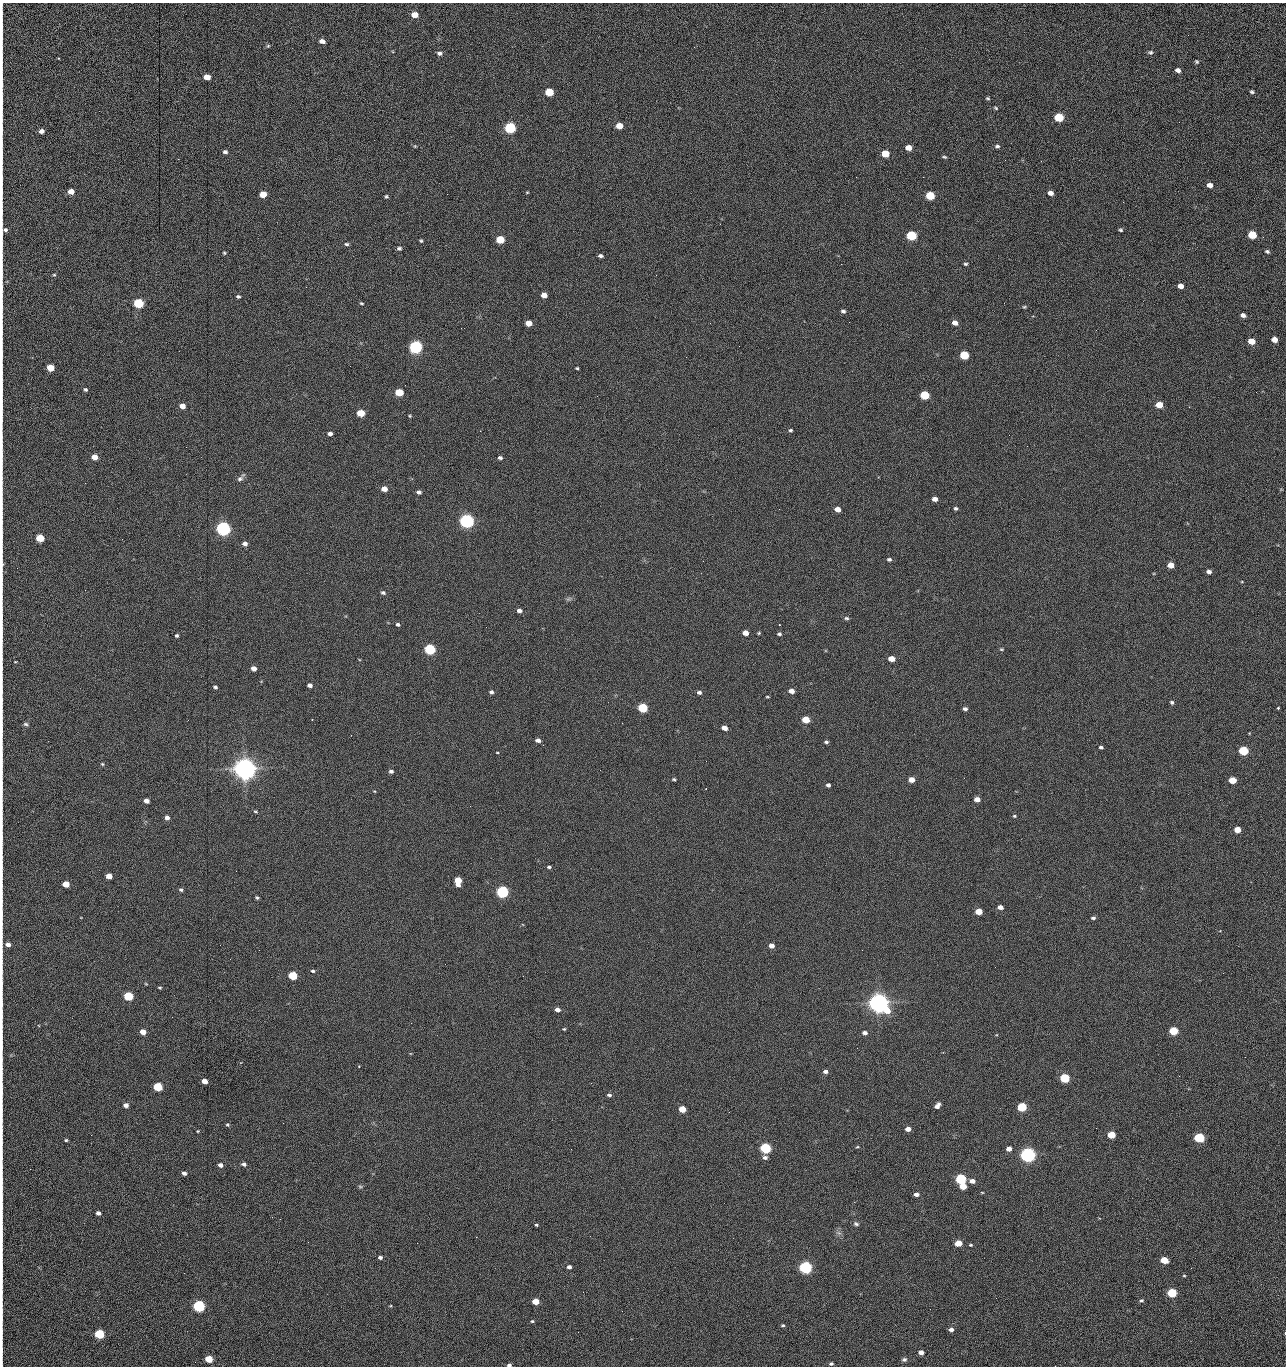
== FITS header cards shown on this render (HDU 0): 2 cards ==
NAXIS1  =                 1284 /fastest changing axis
NAXIS2  =                 1364 /next to fastest changing axis

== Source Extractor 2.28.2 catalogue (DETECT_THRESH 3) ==
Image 1284 x 1364 px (HDU 0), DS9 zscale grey, 1 PNG px = 1 image px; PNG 1288 x 1368 px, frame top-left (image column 1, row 1364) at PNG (2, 3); no overlay
Background 148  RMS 15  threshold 44.7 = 3 sigma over >= 5 px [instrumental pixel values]
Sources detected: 275; all 275 listed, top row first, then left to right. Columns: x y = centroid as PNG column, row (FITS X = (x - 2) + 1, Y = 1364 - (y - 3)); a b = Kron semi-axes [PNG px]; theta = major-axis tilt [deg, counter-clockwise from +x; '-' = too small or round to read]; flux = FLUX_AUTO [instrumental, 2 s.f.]
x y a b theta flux
414 15 6 5 - 1.3e+04
2 32 14 2 90 2.6e+03
1188 35 2 2 - 8.6e+02
322 41 6 4 -15 5.3e+03
268 46 5 4 - 1.3e+03
1150 52 7 5 4 2.0e+03
439 53 6 5 - 3.0e+03
58 58 3 2 - 9.2e+02
1197 62 5 4 - 1.5e+03
1178 70 5 4 - 4.3e+03
2 71 10 2 90 1.7e+03
207 77 5 4 - 1.4e+04
2 84 12 2 90 2.1e+03
549 92 6 5 - 4.2e+04
1252 92 4 3 - 1.8e+03
2 96 14 2 90 2.7e+03
988 98 4 3 - 1.2e+03
996 108 5 3 - 1.2e+03
2 114 9 2 90 1.7e+03
1059 117 6 5 - 6.1e+04
1179 122 3 2 - 7.4e+02
619 126 5 4 - 1.5e+04
510 128 6 5 - 1.6e+05
41 131 5 4 - 4.9e+03
415 146 4 3 - 8.8e+02
997 146 6 5 - 2.1e+03
908 148 5 4 - 1.2e+04
225 152 5 4 - 2.5e+03
2 154 23 2 90 4.2e+03
885 154 6 5 - 2.8e+04
944 157 6 3 -16 1.4e+03
1005 160 2 2 - 8.5e+02
1041 161 2 2 - 1.5e+03
856 177 2 2 - 1.6e+03
923 177 2 2 - 2.0e+04
1210 185 5 5 - 6.4e+03
2 191 7 2 90 1.1e+03
71 191 5 4 - 1.0e+04
527 192 4 4 - 8.2e+02
1050 193 5 4 - 5.7e+03
263 194 5 5 - 2.0e+04
386 196 4 4 - 1.4e+03
930 196 6 5 - 5.2e+04
1123 202 2 2 - 6.3e+02
2 212 8 2 90 1.1e+03
5 230 9 6 40 3.4e+03
1121 230 4 3 - 1.5e+03
911 235 6 5 - 1.0e+05
1252 235 6 5 - 4.3e+04
500 240 5 5 - 4.0e+04
421 241 4 3 - 1.3e+03
2 242 12 2 90 1.8e+03
346 244 6 4 -4 1.7e+03
399 248 5 4 - 2.1e+03
1267 251 5 4 - 2.0e+03
224 253 4 3 - 1.2e+03
2 256 8 2 90 1.4e+03
600 256 5 3 - 2.6e+03
841 264 2 2 - 1.9e+04
965 264 5 4 - 1.5e+03
54 275 4 4 - 1.1e+03
656 275 3 2 - 1.2e+03
1181 286 5 4 - 7.4e+03
306 287 2 2 - 4.7e+02
2 290 22 2 90 4.3e+03
544 295 5 4 - 9.5e+03
238 296 4 3 - 1.8e+03
138 303 5 5 - 1.0e+05
361 303 5 4 - 1.2e+03
2 307 13 2 90 2.2e+03
1024 307 5 4 - 1.2e+03
843 311 6 4 -9 2.4e+03
1243 315 5 4 - 4.1e+03
849 322 2 2 - 7.8e+02
529 323 5 4 - 1.5e+04
710 323 2 2 - 2.4e+03
955 323 5 4 - 7.8e+03
1274 340 5 4 - 1.0e+04
1251 341 5 5 - 1.6e+04
416 347 6 5 - 3.0e+05
2 354 16 2 90 2.4e+03
964 355 5 5 - 5.8e+04
350 366 2 2 - 1.6e+03
50 368 5 5 - 2.5e+04
577 368 3 3 - 1.2e+03
85 390 4 3 - 1.7e+03
399 392 5 5 - 3.7e+04
1256 392 2 2 - 9.1e+02
924 395 6 5 - 6.0e+04
1159 405 5 5 - 1.8e+04
182 406 5 4 - 8.6e+03
2 408 12 2 90 2.1e+03
361 413 5 5 - 2.9e+04
410 416 4 4 - 9.8e+02
790 430 4 4 - 1.5e+03
330 434 5 4 - 3.6e+03
1009 435 2 2 - 8.9e+02
186 447 2 2 - 2.0e+03
2 454 16 2 90 2.9e+03
94 457 5 4 - 1.2e+04
500 458 4 4 - 2.3e+03
240 479 9 7 24 3.3e+03
85 483 2 2 - 6.8e+02
384 489 5 4 - 9.9e+03
419 492 5 4 - 2.6e+03
935 499 5 4 - 5.8e+03
956 508 4 4 - 1.8e+03
837 509 5 4 - 8.7e+03
467 521 6 5 - 5.0e+05
223 529 6 5 - 5.4e+05
2 532 9 2 90 1.5e+03
40 538 5 5 - 4.1e+04
245 544 5 4 - 4.1e+03
889 559 5 4 - 2.0e+03
2 564 11 3 -86 2.1e+03
1171 565 5 4 - 1.3e+04
1209 572 5 4 - 3.9e+03
1242 582 4 3 - 8.0e+02
383 593 5 4 - 2.1e+03
568 599 6 5 - 1.8e+03
519 610 5 4 - 4.1e+03
846 618 6 4 -4 1.7e+03
398 624 5 4 - 2.0e+03
779 625 2 2 - 6.1e+02
2 630 17 2 90 2.7e+03
745 633 5 4 - 1.0e+04
759 633 4 3 - 1.0e+03
779 634 4 4 - 1.8e+03
177 636 4 3 - 1.7e+03
430 649 6 5 - 1.6e+05
1001 649 5 4 - 1.2e+03
891 659 5 4 - 1.4e+04
15 662 3 2 - 6.6e+02
253 668 5 4 - 7.3e+03
310 685 4 4 - 4.1e+03
215 687 4 3 - 1.9e+03
791 691 5 4 - 6.3e+03
491 692 4 4 - 2.4e+03
699 692 5 4 - 2.5e+03
767 697 4 2 - 8.9e+02
1172 702 5 5 - 1.8e+03
642 708 5 5 - 7.6e+04
1278 708 3 3 - 1.5e+03
965 709 5 4 - 2.8e+03
312 720 3 2 - 5.8e+02
806 720 5 4 - 2.7e+04
26 724 6 5 - 1.9e+03
2 726 8 2 90 1.3e+03
724 728 5 4 - 7.6e+03
538 740 5 4 - 4.3e+03
826 742 5 4 - 1.8e+03
543 745 2 2 - 2.5e+03
1101 747 4 3 - 1.9e+03
1243 751 5 5 - 7.7e+04
497 752 3 2 - 7.5e+02
706 761 2 2 - 1.6e+03
2 763 16 2 90 2.8e+03
102 764 5 4 - 1.1e+03
245 769 7 7 - 1.6e+06
391 771 5 4 - 2.5e+03
674 779 4 3 - 1.3e+03
911 780 5 4 - 1.0e+04
1232 780 5 4 - 2.5e+04
828 785 4 4 - 2.8e+03
374 791 4 3 - 8.3e+02
977 799 5 4 - 8.3e+03
146 801 5 4 - 6.8e+03
255 811 5 4 - 1.2e+03
1014 816 5 4 - 1.3e+03
167 818 5 4 - 4.1e+03
1237 830 5 4 - 1.5e+04
2 838 9 2 90 1.6e+03
549 867 4 3 - 1.7e+03
109 876 5 4 - 1.3e+04
458 881 6 5 - 2.8e+04
66 884 5 4 - 1.6e+04
181 890 5 4 - 1.9e+03
502 892 6 5 - 2.4e+05
257 898 4 4 - 1.5e+03
1000 907 5 4 - 5.9e+03
979 911 5 4 - 1.9e+04
2 913 10 2 90 1.6e+03
1093 918 5 4 - 2.0e+03
8 944 6 5 - 4.5e+03
771 946 5 4 - 6.1e+03
313 971 5 4 - 1.8e+03
293 976 5 5 - 6.2e+04
523 976 3 2 - 1.4e+03
146 984 5 3 - 8.0e+02
160 988 5 3 - 1.2e+03
128 996 5 5 - 7.6e+04
878 1003 7 6 - 1.3e+06
557 1010 5 5 - 4.5e+03
2 1015 16 2 90 2.9e+03
411 1023 2 2 - 3.7e+03
564 1029 4 3 - 1.1e+03
1173 1031 5 5 - 4.9e+04
143 1032 5 4 - 1.1e+04
865 1033 5 4 - 3.8e+03
857 1048 2 2 - 9.2e+02
1245 1057 2 2 - 1.2e+03
359 1066 3 2 - 7.5e+02
825 1071 5 4 - 3.4e+03
1179 1076 2 2 - 1.8e+03
1065 1078 5 5 - 8.9e+04
204 1081 5 4 - 9.4e+03
2 1087 12 2 90 2.2e+03
158 1087 5 5 - 6.5e+04
609 1095 5 4 - 2.1e+03
126 1105 5 4 - 5.3e+03
937 1106 6 4 50 4.7e+03
1022 1107 5 5 - 7.4e+04
682 1109 5 4 - 2.1e+04
729 1112 2 2 - 7.1e+02
227 1125 5 5 - 1.4e+03
908 1129 5 4 - 7.1e+03
198 1131 4 3 - 8.8e+02
91 1135 2 2 - 1.6e+03
1111 1135 5 4 - 3.2e+04
1199 1138 5 5 - 1.0e+05
66 1140 4 3 - 1.3e+03
857 1147 4 3 - 9.1e+02
765 1148 5 5 - 1.5e+05
571 1149 2 2 - 6.9e+02
1009 1149 5 4 - 7.7e+03
1028 1155 6 5 - 6.3e+05
765 1157 6 5 - 3.4e+03
244 1164 6 5 - 2.7e+03
220 1165 4 4 - 4.5e+03
30 1169 2 2 - 1.9e+03
184 1173 4 4 - 3.5e+03
961 1179 5 5 - 1.5e+05
972 1181 5 4 - 6.5e+03
963 1186 5 4 - 1.7e+04
360 1187 6 5 - 1.5e+03
982 1192 4 3 - 7.7e+02
916 1194 5 4 - 4.5e+03
2 1197 18 2 90 3.6e+03
98 1213 4 4 - 4.0e+03
280 1219 3 2 - 1.6e+03
856 1224 7 5 -20 2.1e+03
536 1225 4 3 - 1.2e+03
839 1233 7 5 -42 2.7e+03
2 1236 19 2 90 3.1e+03
476 1237 2 2 - 1.3e+04
308 1242 2 2 - 1.2e+03
417 1243 2 2 - 3.5e+03
958 1243 5 4 - 1.9e+04
971 1245 4 3 - 1.2e+03
380 1257 5 4 - 2.8e+03
1164 1260 5 4 - 2.7e+04
569 1267 4 4 - 3.3e+03
805 1267 6 5 - 3.1e+05
2 1270 18 2 90 3.0e+03
1184 1276 4 3 - 9.2e+02
1172 1293 5 5 - 7.9e+04
996 1298 2 2 - 1.9e+03
535 1301 5 4 - 1.8e+04
1141 1301 6 4 20 1.8e+03
199 1306 5 5 - 2.4e+05
390 1306 5 3 - 9.0e+02
2 1311 8 2 90 1.1e+03
622 1311 2 2 - 5.4e+02
532 1321 4 4 - 1.2e+03
783 1325 5 4 - 1.4e+03
951 1329 5 4 - 4.0e+03
578 1332 2 2 - 2.3e+03
99 1334 5 5 - 9.2e+04
2 1350 9 2 90 1.6e+03
921 1352 5 4 - 6.7e+03
209 1359 5 4 - 3.1e+04
904 1359 7 5 13 2.3e+03
831 1364 5 4 - 1.8e+03
509 1365 4 3 - 2.4e+03
1055 1366 2 2 - 1.5e+03
At the frame edge (FLAGS 8, measured only in part): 32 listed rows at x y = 2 32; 2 71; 2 84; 2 96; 2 114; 2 154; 2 191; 2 212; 5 230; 2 242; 2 256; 2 290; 2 307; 2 354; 2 408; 2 454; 2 532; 2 564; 2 630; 2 726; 2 763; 2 838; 2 913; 2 1015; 2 1087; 2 1197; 2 1236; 2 1270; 2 1311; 2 1350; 509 1365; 1055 1366

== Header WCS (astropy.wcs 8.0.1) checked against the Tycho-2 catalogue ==
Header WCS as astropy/WCSLIB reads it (CRVAL/CRPIX/CD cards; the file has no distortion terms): RA---TAN/DEC--TAN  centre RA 15:41:40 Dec +51:59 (235.42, +51.99 deg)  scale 1.26 arcsec/px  FOV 26.9' x 28.5'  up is +92 deg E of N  parity flipped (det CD > 0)
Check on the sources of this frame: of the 60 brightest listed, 10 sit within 2.0 arcsec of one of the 11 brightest Tycho-2 stars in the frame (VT <= 12.29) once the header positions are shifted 0.33 arcsec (0.32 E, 0.06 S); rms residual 1.00 arcsec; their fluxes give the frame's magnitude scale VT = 25.21 - 2.5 log10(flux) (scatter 0.23 mag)
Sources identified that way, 10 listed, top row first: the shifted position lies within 2.0 arcsec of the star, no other Tycho-2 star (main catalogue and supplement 1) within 4.0 arcsec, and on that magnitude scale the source's flux lands within +1.5 / -3 mag of the star's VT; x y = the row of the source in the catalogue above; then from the Tycho-2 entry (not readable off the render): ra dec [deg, ICRS J2000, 3 dp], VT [Tycho-2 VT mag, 2 dp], TYC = Tycho-2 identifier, HIP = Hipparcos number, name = IAU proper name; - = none
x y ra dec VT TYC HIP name
416 347 235.614 +52.064 11.61 3489-1132-1 - -
467 521 235.514 +52.049 11.19 3489-1407-1 - -
223 529 235.515 +52.133 11.12 3489-1380-1 - -
245 769 235.378 +52.130 9.31 3489-1322-1 76850 -
502 892 235.303 +52.042 11.52 3489-958-1 - -
878 1003 235.232 +51.912 9.59 3489-824-1 - -
1028 1155 235.143 +51.862 10.97 3489-1016-1 - -
961 1179 235.131 +51.886 12.29 3489-908-1 - -
805 1267 235.084 +51.941 11.45 3489-1346-1 - -
199 1306 235.075 +52.152 11.74 3489-912-1 - -